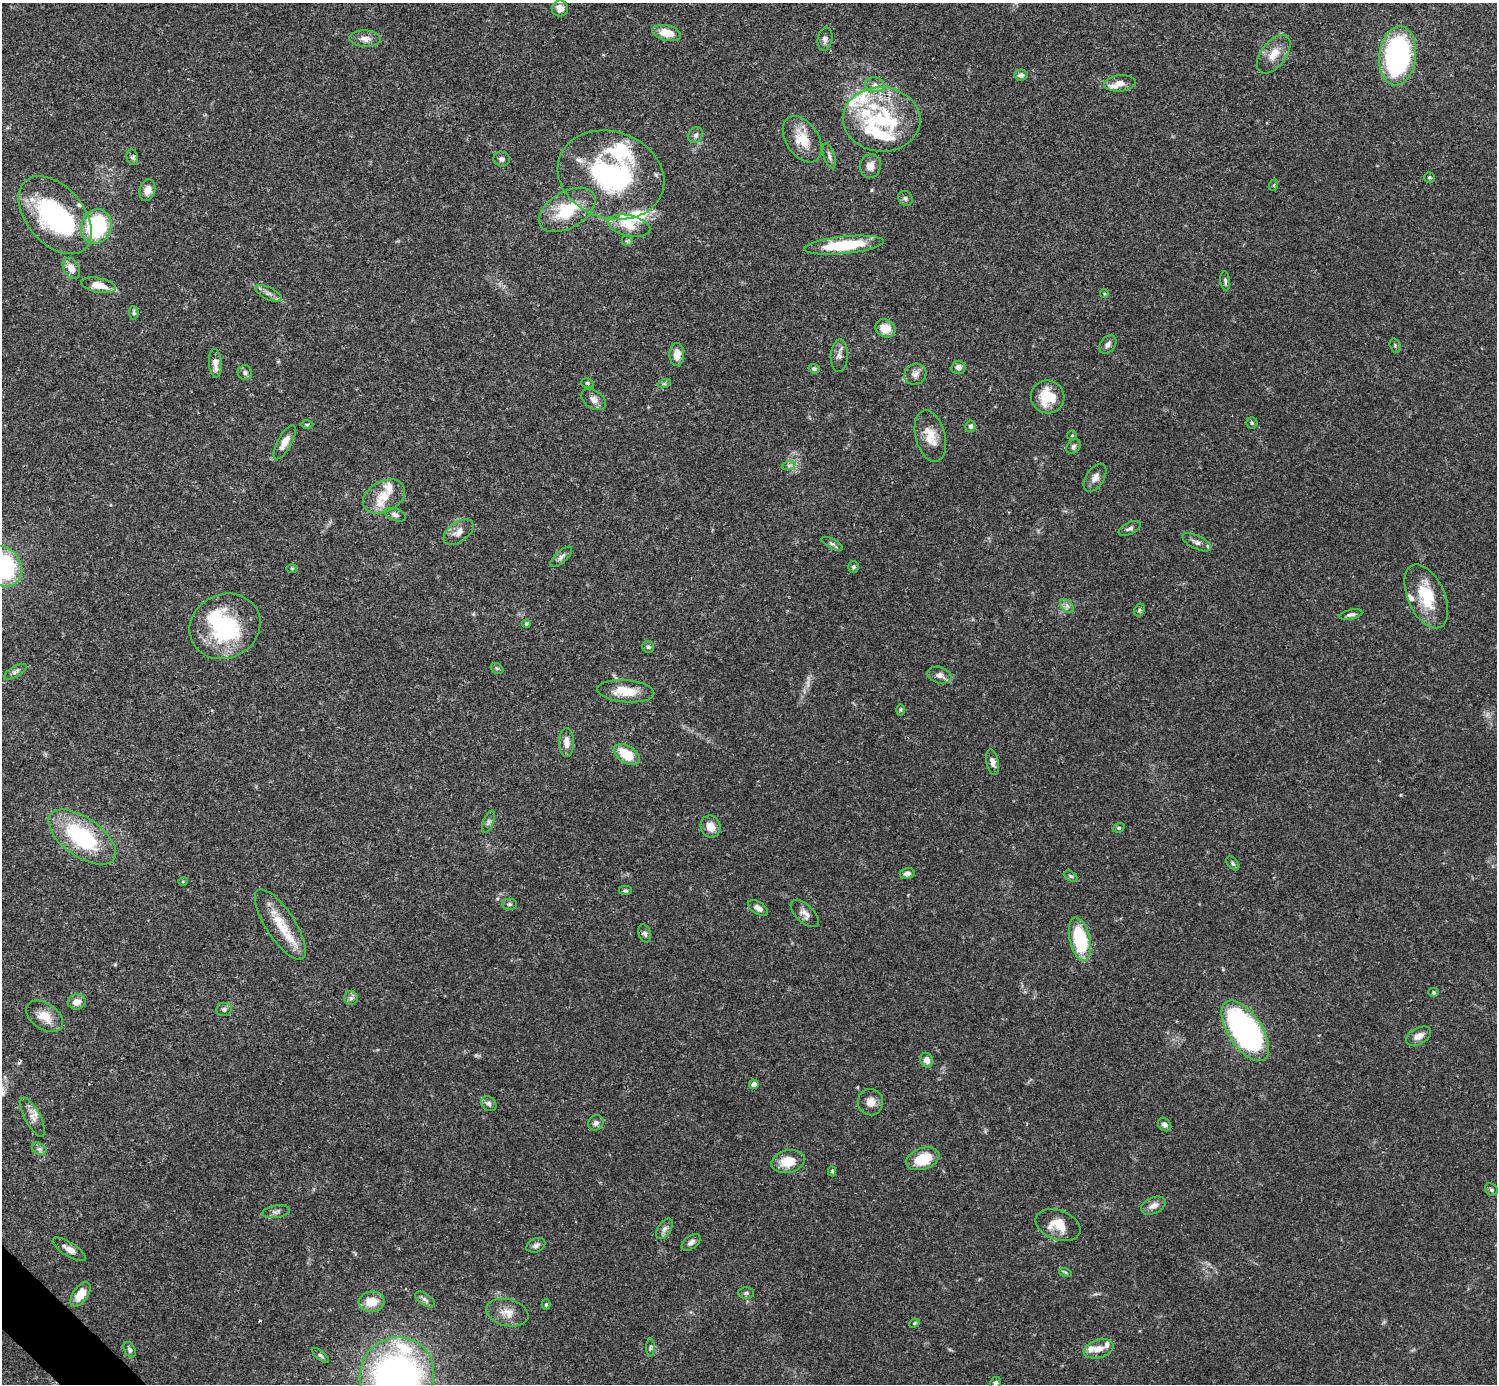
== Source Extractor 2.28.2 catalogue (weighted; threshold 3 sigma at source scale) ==
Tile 7 of 4 x 4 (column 3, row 2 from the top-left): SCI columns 2990-4484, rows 2920-4301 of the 5982 x 5981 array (HDU 1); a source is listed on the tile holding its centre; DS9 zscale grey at full resolution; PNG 1499 x 1386 px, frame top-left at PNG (2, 3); each listed source drawn as its Kron ellipse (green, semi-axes under 4 px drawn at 4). Shown black and unused: <1% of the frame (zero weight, under 3 of 4 exposures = <1% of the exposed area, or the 3 px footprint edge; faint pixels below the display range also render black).
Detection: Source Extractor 2.28.2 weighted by HDU 2 'WHT'; one run over the whole footprint, this tile lists its part. Background 0.041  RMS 0.0027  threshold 0.012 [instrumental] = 3 sigma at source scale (4.5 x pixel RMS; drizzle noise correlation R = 1.50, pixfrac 1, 0.05/0.05 arcsec/px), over >= 5 px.
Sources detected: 162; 1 too faint to see at this stretch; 4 inside a brighter object's white glare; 2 cosmic-ray / hot-pixel residue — neither listed nor drawn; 19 inside a brighter listed object's ellipse — not listed separately; the other 136 listed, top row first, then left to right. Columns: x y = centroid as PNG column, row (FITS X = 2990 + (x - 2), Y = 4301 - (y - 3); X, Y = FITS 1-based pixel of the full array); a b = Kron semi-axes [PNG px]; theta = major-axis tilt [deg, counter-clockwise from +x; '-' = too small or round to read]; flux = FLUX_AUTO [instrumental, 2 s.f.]
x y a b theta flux
560 8 8 8 - 2
667 33 15 7 -13 4.4
365 39 15 8 -3 1.9
825 39 11 7 79 1.1
1274 54 22 12 53 4
1398 56 29 18 83 54
1021 75 7 5 9 0.82
1120 83 16 8 6 2.4
875 85 10 7 -11 1.3
882 119 38 32 -4 22
696 135 8 7 - 0.8
802 139 25 16 -57 5.7
829 156 13 5 -72 0.92
132 157 8 5 -73 0.63
502 159 8 7 - 1
870 166 12 10 81 1.9
611 175 54 43 -19 46
1429 177 5 5 - 0.41
1274 185 6 3 71 0.3
147 190 11 7 75 2.1
905 198 8 7 - 0.65
567 210 31 18 31 12
55 215 45 28 -49 35
629 226 21 10 -13 4
96 227 18 15 67 22
627 241 6 5 - 0.56
844 245 40 8 6 15
71 268 11 7 -61 2.3
1225 281 9 5 -84 0.59
98 285 17 7 -12 4.1
268 293 14 6 -25 1.3
1104 294 4 4 - 0.29
134 313 7 5 -86 0.57
885 328 10 8 -30 4.2
1108 344 10 7 50 1.1
1395 345 7 5 -71 0.49
677 355 11 7 -90 2.9
839 356 16 8 87 1.4
215 363 14 6 -86 2.3
958 367 7 6 - 1.1
814 369 5 4 - 0.59
245 373 7 7 - 0.77
915 374 11 10 - 1.6
587 383 6 4 -17 0.46
664 384 7 4 18 0.47
1048 397 17 16 - 7.9
594 399 13 9 -35 1.6
1252 423 5 5 - 0.48
307 425 6 4 2 0.38
971 426 6 5 - 0.8
1072 435 4 4 - 0.28
930 436 26 15 -75 4.9
285 442 19 7 61 2.5
1073 446 8 6 45 0.7
789 465 7 4 19 0.6
1095 478 16 8 57 1.7
384 496 22 15 27 5
395 515 11 6 -20 0.95
1130 528 12 6 26 0.87
459 532 17 9 36 2.2
1197 542 15 6 -26 1.2
832 544 12 4 -28 0.71
561 557 14 5 42 1
3 566 21 18 -58 31
853 567 6 5 - 0.51
292 568 6 4 0 0.25
1426 596 34 18 -66 11
1067 606 8 5 -45 0.86
1139 610 7 5 62 0.41
1351 615 12 5 12 0.92
526 624 4 4 - 0.48
225 626 36 32 26 23
648 647 6 6 - 0.55
497 668 7 5 -30 0.41
15 672 12 5 30 0.81
939 675 12 8 -18 1.6
626 691 28 11 -5 5.8
900 710 6 4 -90 0.33
566 742 14 7 -90 2.2
627 754 14 8 -32 7
992 762 13 6 -79 1.4
488 822 12 5 68 0.76
711 827 11 9 -69 2.8
1119 828 6 4 20 0.4
82 837 39 19 -35 26
1233 863 8 5 -47 0.61
907 874 7 5 13 1.1
1071 876 7 5 -27 0.48
183 881 5 3 - 0.22
625 891 7 5 0 0.53
510 904 7 5 0 0.55
758 908 11 6 -33 1.3
805 913 17 9 -44 1.8
280 925 41 14 -57 7.6
645 933 9 6 -71 0.78
1080 939 22 10 -76 17
1433 992 5 4 - 0.38
351 998 7 7 - 0.77
77 1002 9 7 7 2
224 1010 7 6 - 0.83
45 1016 20 13 -33 4.1
1245 1031 35 17 -56 90
1419 1036 13 8 29 2
927 1060 7 6 - 1.4
754 1084 5 4 - 1.5
870 1102 13 12 - 2.2
489 1104 8 6 -41 0.81
33 1117 22 8 -62 2.2
596 1123 8 7 - 1
1164 1124 7 6 - 0.98
39 1149 8 5 -29 0.76
923 1159 17 10 20 8
788 1162 17 11 13 5.5
832 1171 5 4 - 0.36
1491 1190 7 5 -45 0.52
1153 1206 13 8 24 1.9
276 1212 14 6 9 1
1058 1225 23 15 -21 5.1
664 1229 11 6 56 1.1
691 1242 11 6 39 1.1
536 1245 10 6 25 0.97
69 1249 19 7 -32 1.9
1065 1272 6 4 -19 0.38
746 1293 8 5 0 0.61
81 1294 14 7 53 4.5
425 1300 11 5 -34 0.8
372 1302 13 10 9 4.4
546 1305 5 4 - 0.32
507 1312 21 13 -14 3.5
914 1323 5 4 - 0.35
650 1347 9 4 89 0.61
1099 1349 15 9 16 2.6
130 1350 8 5 -62 0.64
320 1355 10 4 -40 0.54
397 1375 38 37 - 110
996 1383 6 5 - 0.59
Overlapping masked pixels (flux is a lower limit): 1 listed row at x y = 82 837
Isophote crosses this tile's border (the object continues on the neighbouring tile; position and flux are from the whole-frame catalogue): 3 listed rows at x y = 3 566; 397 1375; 996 1383